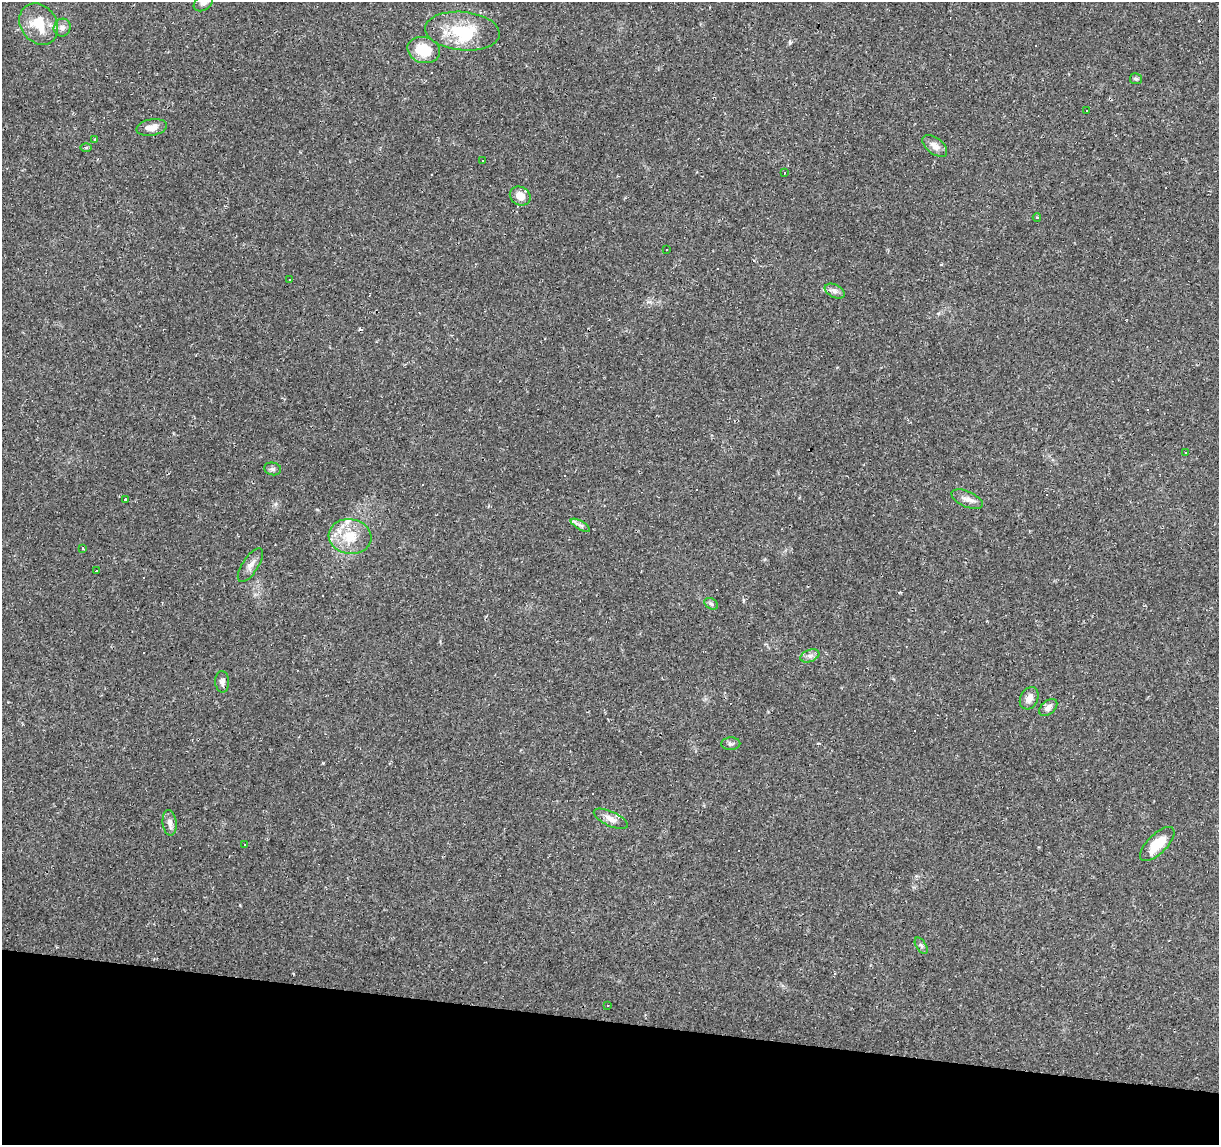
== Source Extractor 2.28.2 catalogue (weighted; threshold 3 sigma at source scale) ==
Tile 15 of 4 x 4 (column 3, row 4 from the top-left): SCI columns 2437-3653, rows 283-1425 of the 4869 x 5077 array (HDU 1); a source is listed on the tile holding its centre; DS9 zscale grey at full resolution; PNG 1221 x 1147 px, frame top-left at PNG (2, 2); each listed source drawn as its Kron ellipse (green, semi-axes under 4 px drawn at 4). Shown black and unused: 11% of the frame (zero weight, under 2 of 3 exposures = <1% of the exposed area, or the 3 px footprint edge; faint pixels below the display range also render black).
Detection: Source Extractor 2.28.2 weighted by HDU 2 'WHT'; one run over the whole footprint, this tile lists its part. Background 0.0556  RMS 0.0046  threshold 0.0207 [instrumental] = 3 sigma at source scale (4.5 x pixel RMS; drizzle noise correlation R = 1.50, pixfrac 1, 0.0396/0.0396 arcsec/px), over >= 5 px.
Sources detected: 67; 1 inside a brighter object's white glare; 23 cosmic-ray / hot-pixel residue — neither listed nor drawn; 4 inside a brighter listed object's ellipse — not listed separately; the other 39 listed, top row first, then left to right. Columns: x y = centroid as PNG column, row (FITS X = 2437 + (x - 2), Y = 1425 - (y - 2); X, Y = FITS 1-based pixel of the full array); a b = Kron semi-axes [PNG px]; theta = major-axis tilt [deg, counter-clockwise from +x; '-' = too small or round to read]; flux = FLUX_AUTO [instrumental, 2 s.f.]
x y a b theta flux
203 3 11 7 35 2.1
39 24 22 18 -54 13
62 28 9 8 - 2.1
462 31 37 19 -5 19
424 50 16 13 -15 12
1136 79 6 5 - 0.78
1086 111 2 2 - 0.45
152 127 15 8 10 3.9
95 140 3 3 - 1.4
935 146 14 8 -38 3.2
86 147 5 4 - 0.61
482 161 3 2 - 0.5
784 172 3 3 - 1.7
520 196 11 9 -31 4.8
1037 217 4 3 - 0.4
666 250 3 2 - 0.42
289 280 3 2 - 0.44
835 291 10 6 -26 1.9
1186 452 3 2 - 0.47
273 469 8 6 -13 1.1
125 499 3 2 - 0.65
967 499 17 8 -23 2.9
580 525 11 3 -29 1.2
350 537 21 17 -10 12
83 548 3 3 - 1.2
250 565 19 8 56 3.1
96 571 3 3 - 0.91
711 604 7 5 -31 0.99
810 656 10 6 22 1.7
222 682 11 7 -87 1.8
1029 698 12 8 63 3.4
1048 707 10 6 39 2.2
731 744 9 6 2 1.3
611 819 18 7 -25 3.2
170 823 13 7 -83 2.7
245 844 3 3 - 0.6
1157 844 22 9 45 11
921 946 9 5 -56 1
608 1006 3 2 - 0.28
Isophote crosses this tile's border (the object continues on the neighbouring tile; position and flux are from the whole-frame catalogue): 1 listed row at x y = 203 3
Unlisted compact peaks at least as high as the median listed source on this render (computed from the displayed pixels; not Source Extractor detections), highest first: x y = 790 43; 323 763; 275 504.